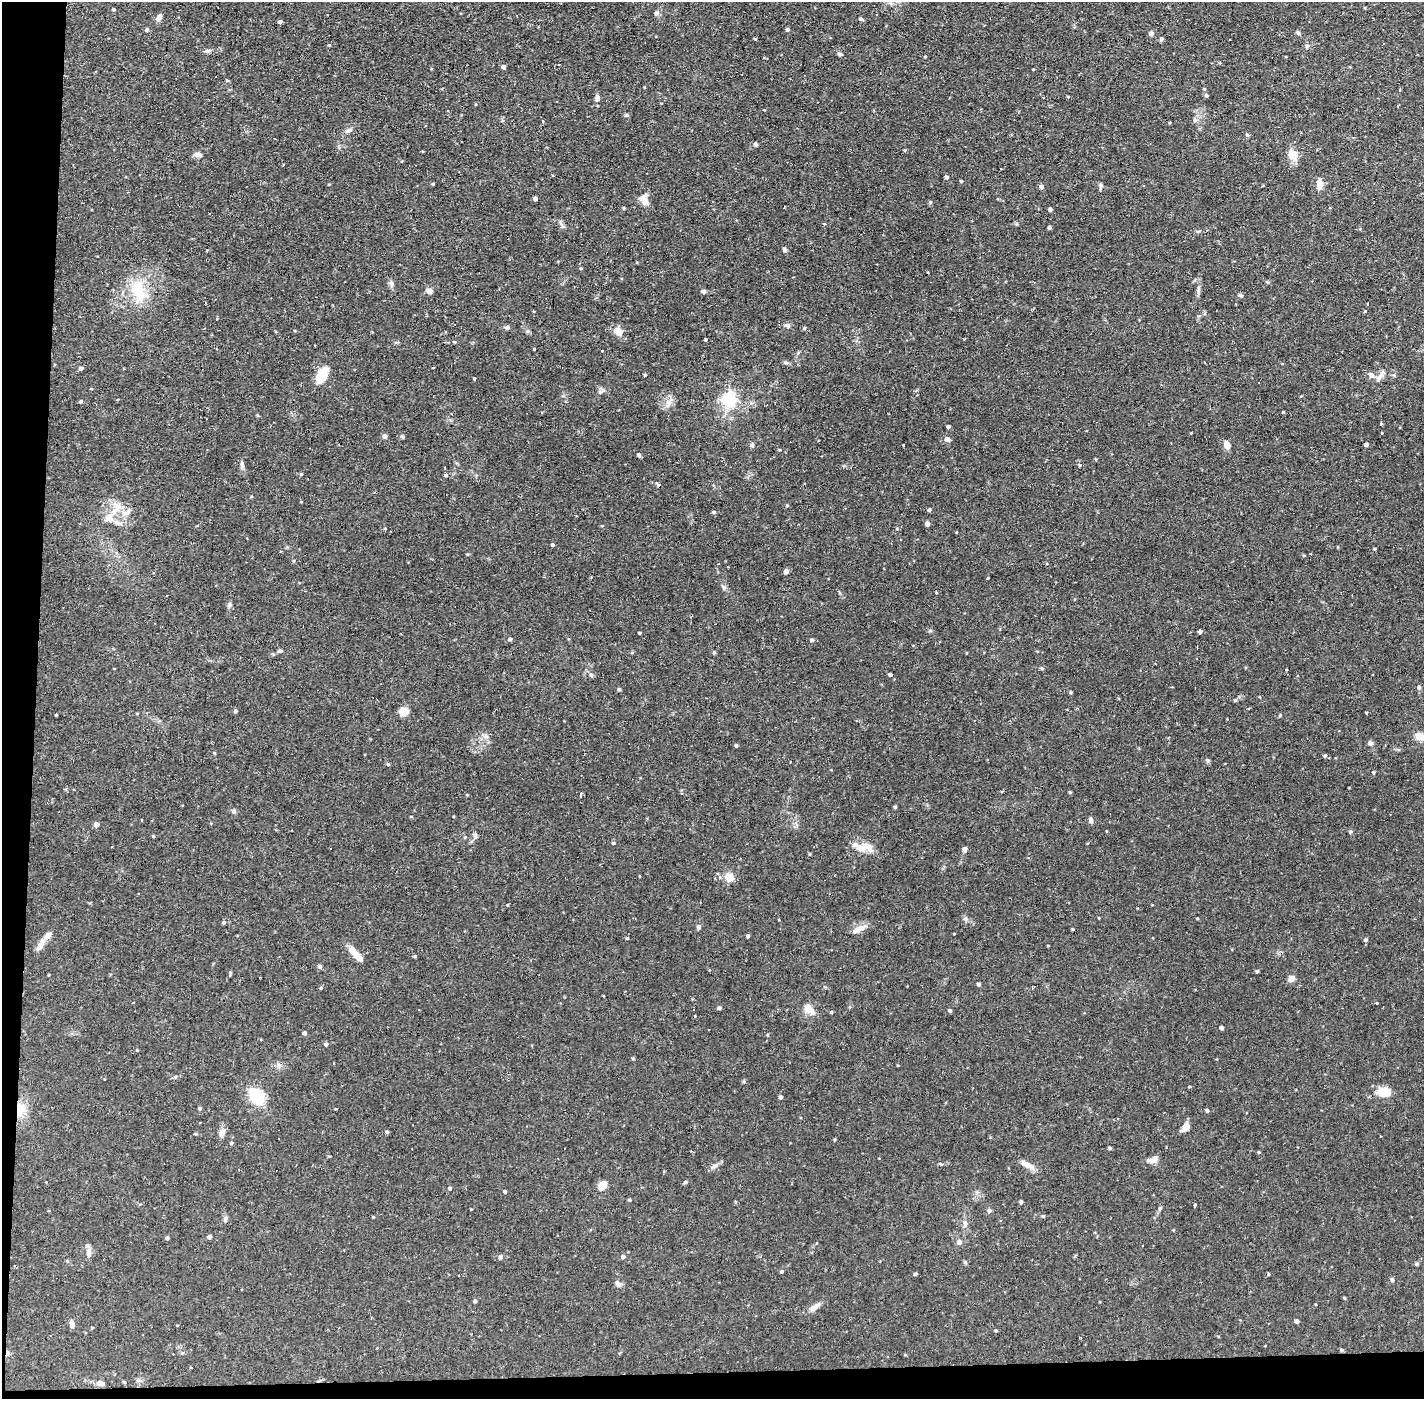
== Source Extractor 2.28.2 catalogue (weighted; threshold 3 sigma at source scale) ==
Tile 7 of 3 x 3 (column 1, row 3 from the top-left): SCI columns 1-1422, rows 54-1450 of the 4267 x 4299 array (HDU 1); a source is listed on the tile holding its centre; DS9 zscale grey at full resolution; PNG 1426 x 1401 px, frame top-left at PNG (2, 2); no overlay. Shown black and unused: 4% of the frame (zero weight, under 2 of 3 exposures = <1% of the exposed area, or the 3 px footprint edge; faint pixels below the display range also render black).
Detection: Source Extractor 2.28.2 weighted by HDU 2 'WHT'; one run over the whole footprint, this tile lists its part. Background 0.107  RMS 0.0065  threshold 0.0291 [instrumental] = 3 sigma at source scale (4.5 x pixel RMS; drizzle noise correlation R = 1.50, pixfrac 1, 0.05/0.05 arcsec/px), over >= 5 px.
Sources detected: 218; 4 cosmic-ray / hot-pixel residue — not listed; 4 inside a brighter listed object's ellipse — not listed separately; the other 210 listed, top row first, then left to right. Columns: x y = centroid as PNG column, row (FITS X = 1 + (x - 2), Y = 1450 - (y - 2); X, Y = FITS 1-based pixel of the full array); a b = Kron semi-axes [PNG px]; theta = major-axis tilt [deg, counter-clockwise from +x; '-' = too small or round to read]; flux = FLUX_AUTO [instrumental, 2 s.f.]
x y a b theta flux
114 9 4 3 - 0.74
657 13 6 6 - 1.8
159 17 9 6 59 2.6
860 19 5 4 - 1.2
280 22 4 4 - 1.2
147 30 5 4 - 1.1
787 30 4 4 - 1.1
1151 33 4 4 - 2.8
1298 33 6 4 -43 1
755 39 3 3 - 0.64
1161 39 6 4 47 1.2
207 51 7 5 0 1.4
839 54 6 5 - 0.95
503 67 4 4 - 2.1
1399 90 3 3 - 2.2
1206 95 5 4 - 1.1
1068 97 4 3 - 0.58
597 98 9 6 77 2.1
626 115 5 4 - 0.87
542 121 4 3 - 0.69
1170 122 4 2 - 0.49
349 130 9 6 24 2
755 144 6 5 - 1.1
905 150 4 3 - 0.6
1292 154 15 11 -63 6.8
198 155 10 6 -5 2.3
947 177 4 4 - 1.6
961 181 4 3 - 0.65
433 184 4 3 - 0.55
1320 185 12 7 88 4.7
1041 186 5 5 - 1.6
1100 186 14 3 84 1.2
535 198 4 3 - 2.1
644 200 14 9 -74 4.5
930 202 5 3 - 0.7
624 208 4 3 - 0.58
1050 209 4 4 - 1.4
1049 228 3 3 - 1.5
784 250 4 4 - 2.2
207 251 3 3 - 2.7
391 284 9 6 -78 1.9
1198 289 10 4 90 1.8
138 291 27 15 -76 23
429 291 6 5 - 4
703 291 5 4 - 1.6
1241 295 6 4 -39 1.3
1368 304 3 2 - 0.8
1364 311 3 3 - 1.8
787 326 10 6 -14 2.2
507 328 5 5 - 1.6
618 331 9 7 -26 7.1
705 340 4 2 - 0.96
534 349 3 2 - 0.47
602 350 3 2 - 0.88
81 368 4 4 - 1.8
321 375 17 9 64 14
645 375 4 3 - 0.72
1371 375 8 6 -34 2.5
1380 376 15 4 50 2.6
474 379 3 3 - 0.57
1301 396 4 3 - 0.48
729 400 6 6 - 130
81 401 4 4 - 0.92
668 404 7 4 71 1.9
1283 412 3 3 - 0.6
1381 424 3 3 - 6.1
948 427 3 3 - 1.3
1381 433 3 3 - 1.4
385 436 5 4 - 2.3
402 437 5 4 - 0.87
947 439 9 5 2 1.7
1366 444 4 3 - 2.2
752 445 6 5 - 1.2
903 445 2 2 - 0.62
1227 445 10 6 -73 3.8
639 455 4 4 - 1.4
242 464 13 5 -79 2
1080 465 4 4 - 0.8
301 474 4 4 - 0.79
446 475 4 3 - 1.1
787 505 4 4 - 0.62
117 506 16 11 -40 8.4
929 510 4 3 - 1.2
714 512 5 4 - 0.89
109 518 16 11 64 6.6
927 524 4 4 - 2.8
385 528 4 3 - 0.47
956 532 3 2 - 0.62
553 545 4 3 - 1.1
1374 549 4 3 - 0.54
786 571 5 5 - 2
988 578 3 2 - 0.73
724 588 7 5 -57 1.4
230 605 7 6 - 1.4
1199 632 4 3 - 1.4
640 633 3 3 - 0.68
510 639 5 4 - 1.2
812 640 5 4 - 1.2
279 651 7 5 19 1
1042 668 6 4 -89 0.72
890 674 4 3 - 1.5
591 675 6 4 -45 0.98
1419 687 5 4 - 1.6
619 689 5 4 - 0.77
1071 692 4 3 - 0.83
235 711 5 4 - 0.93
404 712 5 5 - 27
1366 712 4 3 - 0.53
56 715 3 2 - 0.6
1280 716 5 3 - 0.66
486 736 7 6 - 1.9
1419 736 5 4 - 19
1370 743 6 6 - 1.8
736 745 3 3 - 1.1
214 753 5 3 - 0.56
1325 756 5 4 - 0.98
388 764 4 4 - 0.87
1373 772 4 3 - 0.72
1070 792 4 4 - 0.69
581 795 4 3 - 1.4
895 807 4 4 - 0.86
234 811 6 5 - 1.8
411 816 4 2 - 0.66
1091 820 8 5 -84 1.8
96 824 4 4 - 3.6
1350 831 5 3 - 0.72
153 836 4 3 - 0.6
475 836 8 6 -88 1.6
613 843 5 4 - 0.79
861 848 17 11 -18 6.5
965 849 7 6 - 1.6
729 877 13 11 -31 7
965 919 7 5 -42 1.4
224 922 4 4 - 1
699 927 5 5 - 1.6
858 929 21 7 28 4.6
1072 929 3 2 - 0.61
748 936 6 3 0 1.1
627 938 3 3 - 0.69
1365 940 4 4 - 1.2
1048 945 3 2 - 0.45
40 946 17 7 55 4.1
356 954 22 7 -49 7.6
320 966 5 5 - 1.4
1257 971 4 3 - 0.92
1291 978 8 7 - 2.6
978 984 5 4 - 1
321 988 4 4 - 0.75
1032 988 4 2 - 0.65
134 1003 3 3 - 1.3
1376 1003 3 3 - 1.5
719 1008 4 3 - 1.4
809 1010 17 9 -39 5.5
950 1010 4 4 - 1.1
831 1012 4 3 - 0.67
695 1016 3 2 - 0.78
1221 1028 4 4 - 1.9
304 1033 4 4 - 1.3
768 1035 4 3 - 0.58
326 1044 4 4 - 1.6
633 1058 4 4 - 0.75
278 1065 8 6 86 2
1189 1087 4 3 - 0.66
1384 1092 17 11 -2 9.5
257 1097 18 13 -53 23
781 1097 4 4 - 1.6
200 1108 5 4 - 0.89
20 1109 19 11 75 12
1207 1111 4 4 - 1.3
1186 1127 10 8 56 4.2
222 1132 10 8 65 3.1
387 1132 4 4 - 0.91
231 1143 4 4 - 1.1
1110 1148 4 3 - 0.98
1259 1152 4 4 - 0.58
1153 1160 14 8 15 3.5
1026 1164 21 6 -30 5.1
714 1166 9 5 31 2.1
685 1182 5 4 - 0.95
603 1185 7 6 - 9.2
450 1188 4 3 - 1.2
505 1191 4 3 - 1.1
629 1200 4 3 - 0.83
1021 1202 4 3 - 1.9
1195 1205 4 3 - 2.3
1160 1208 6 4 19 0.8
989 1211 5 5 - 1.7
1043 1216 4 4 - 0.68
373 1217 4 3 - 0.48
225 1219 8 5 80 1.5
965 1223 8 6 -75 2
209 1237 4 4 - 2.1
167 1238 4 4 - 1.1
959 1242 6 5 - 2.5
89 1252 16 5 89 2.5
500 1257 5 4 - 2.7
623 1257 5 4 - 1.8
1417 1264 5 4 - 0.91
782 1271 4 4 - 1.1
915 1274 4 3 - 1.1
1392 1280 5 4 - 1.6
618 1284 10 6 -52 2.1
1344 1298 5 3 - 0.57
475 1301 4 4 - 1.1
815 1307 16 6 33 3.7
1297 1321 4 4 - 2
72 1323 11 6 -77 2.3
996 1331 4 3 - 0.92
1342 1350 5 4 - 1
101 1383 10 7 -17 2.6
Overlapping masked pixels (flux is a lower limit): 1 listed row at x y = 20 1109
Unlisted compact peaks at least as high as the median listed source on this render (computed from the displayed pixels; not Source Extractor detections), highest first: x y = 804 328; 415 956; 603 390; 329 45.